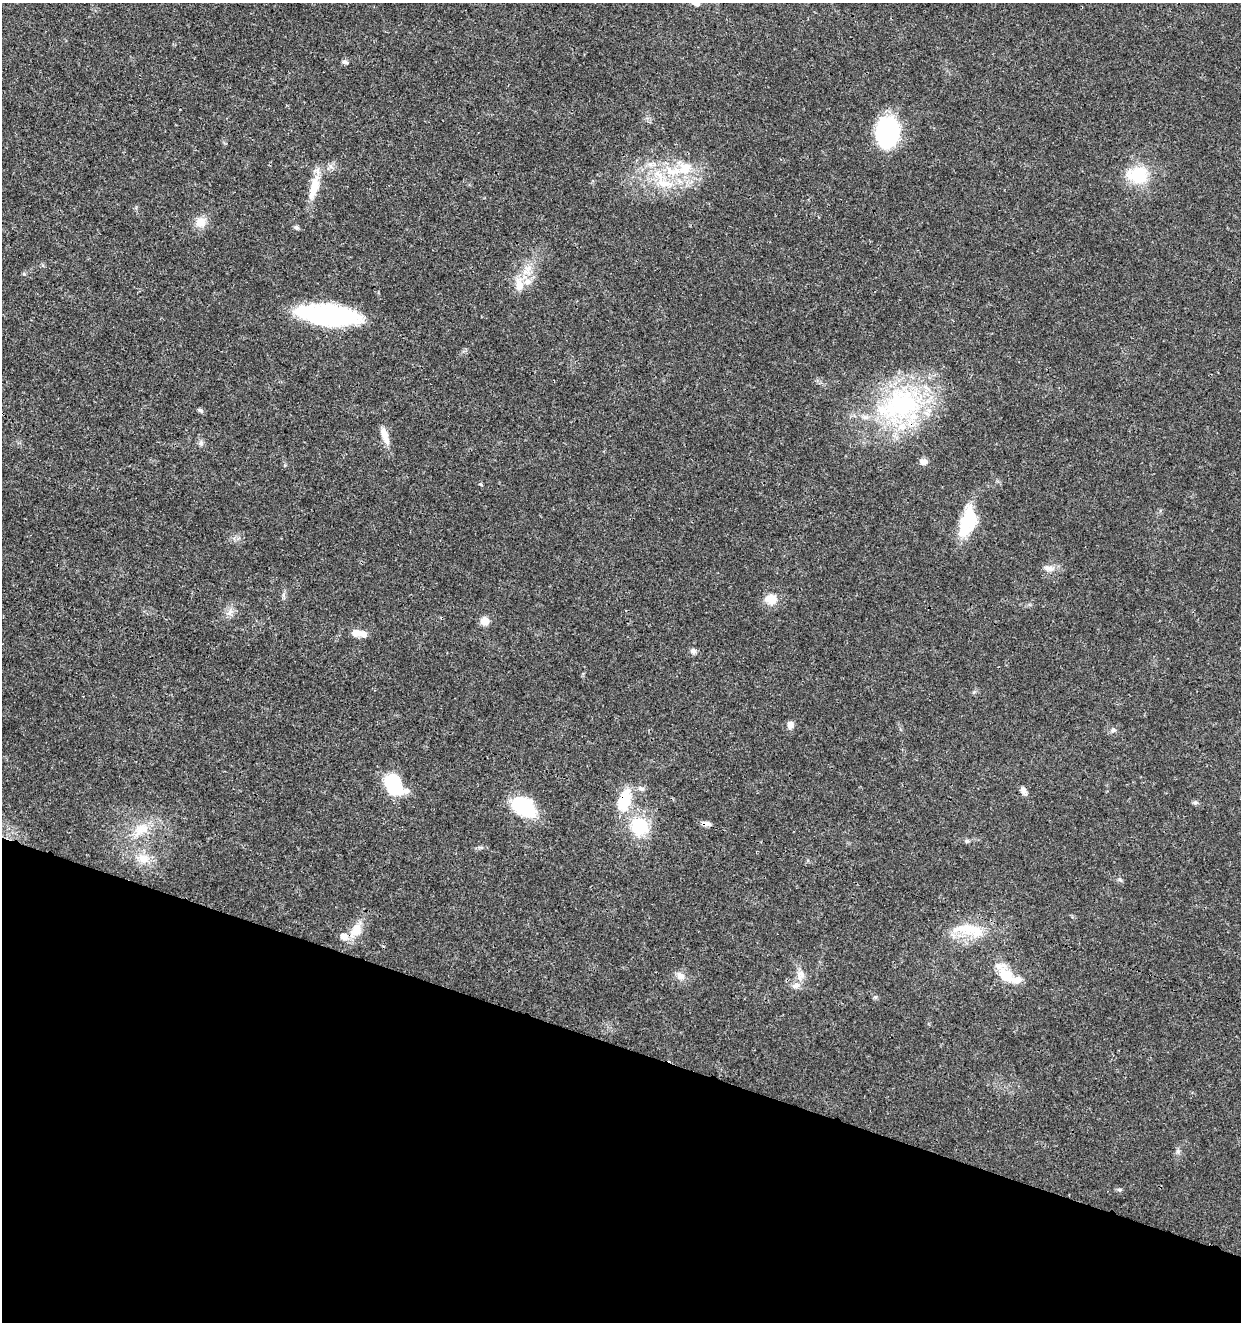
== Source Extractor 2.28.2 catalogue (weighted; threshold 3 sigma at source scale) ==
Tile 15 of 4 x 4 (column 3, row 4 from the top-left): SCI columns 2763-4001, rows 5-1324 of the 5462 x 5297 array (HDU 1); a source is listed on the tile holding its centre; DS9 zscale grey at full resolution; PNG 1243 x 1324 px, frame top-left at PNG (2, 3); no overlay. Shown black and unused: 21% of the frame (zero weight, under 3 of 4 exposures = <1% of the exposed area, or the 3 px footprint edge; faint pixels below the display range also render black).
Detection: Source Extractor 2.28.2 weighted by HDU 2 'WHT'; one run over the whole footprint, this tile lists its part. Background 0.0181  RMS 0.002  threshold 0.00906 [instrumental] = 3 sigma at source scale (4.5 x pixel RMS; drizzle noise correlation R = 1.50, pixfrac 1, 0.0396/0.0396 arcsec/px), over >= 5 px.
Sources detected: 52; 9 inside a brighter listed object's ellipse — not listed separately; the other 43 listed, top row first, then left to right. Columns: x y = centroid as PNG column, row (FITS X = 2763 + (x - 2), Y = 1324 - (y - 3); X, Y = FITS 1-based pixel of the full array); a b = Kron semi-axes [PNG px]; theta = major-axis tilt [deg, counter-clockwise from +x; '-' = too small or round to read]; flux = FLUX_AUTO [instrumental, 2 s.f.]
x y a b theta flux
345 62 6 5 - 0.73
887 133 29 21 90 25
671 171 23 12 -24 5.4
1138 175 30 23 -2 7.9
664 183 29 13 -16 6
314 187 35 11 75 4.4
201 222 15 14 - 2.3
296 227 6 5 - 0.61
527 270 18 13 65 3.2
328 315 61 19 -6 29
900 405 65 43 20 36
200 410 6 4 -31 0.55
385 436 25 8 -71 2.3
201 443 7 7 - 0.6
924 462 8 7 - 1.1
968 521 33 17 74 9.6
1049 568 15 8 -11 1.3
771 599 17 15 -13 2.8
230 612 12 7 73 1.2
485 621 9 9 - 1.8
356 633 9 7 -9 1.8
693 651 6 5 - 0.88
790 725 10 8 68 1
1113 730 7 7 - 0.53
394 785 22 14 -57 15
641 788 9 6 -20 0.73
1023 790 11 6 -66 0.93
624 800 25 14 74 7.6
1195 802 7 5 69 0.42
523 807 24 16 -30 14
706 824 12 6 -9 0.91
640 826 22 21 - 9.5
141 829 27 15 38 5.1
967 841 6 5 - 0.34
143 858 18 13 -21 3.1
964 929 36 17 -1 6.6
356 930 19 14 65 3.2
800 975 13 12 - 1.8
680 976 13 10 -40 1.4
1006 976 27 15 -38 4.9
875 997 6 5 - 0.32
1178 1151 7 6 - 0.48
1119 1190 6 5 - 0.36
Overlapping masked pixels (flux is a lower limit): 3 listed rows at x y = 900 405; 624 800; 706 824
Unlisted compact peaks at least as high as the median listed source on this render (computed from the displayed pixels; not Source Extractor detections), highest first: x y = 480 484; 24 274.